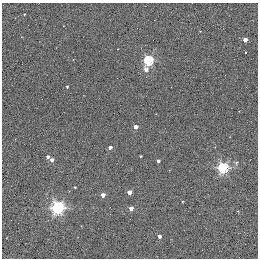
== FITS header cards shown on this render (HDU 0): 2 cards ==
NAXIS1  =                  256 / STANDARD FITS FORMAT
NAXIS2  =                  256 / STANDARD FITS FORMAT

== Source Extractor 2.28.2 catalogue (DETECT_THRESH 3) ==
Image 256 x 256 px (HDU 0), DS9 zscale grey, 1 PNG px = 1 image px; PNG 260 x 260 px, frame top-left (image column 1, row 256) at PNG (2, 3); no overlay
Background 0.237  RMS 4.9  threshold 14.6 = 3 sigma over >= 5 px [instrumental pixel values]
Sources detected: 21; all 21 listed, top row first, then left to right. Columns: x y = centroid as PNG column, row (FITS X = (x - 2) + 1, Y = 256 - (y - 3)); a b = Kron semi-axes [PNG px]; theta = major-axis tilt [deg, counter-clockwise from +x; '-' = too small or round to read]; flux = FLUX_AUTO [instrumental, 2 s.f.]
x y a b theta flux
24 14 2 2 - 220
245 40 3 3 - 2100
245 53 3 2 - 460
148 61 5 4 - 29000
146 69 6 5 - 1700
67 87 3 3 - 400
135 127 4 3 - 2800
110 147 3 3 - 1200
140 156 3 2 - 340
48 157 4 3 - 1000
51 160 4 4 - 1300
158 161 3 3 - 820
236 162 6 4 68 540
223 168 5 5 - 38000
75 187 3 2 - 290
129 192 4 4 - 2600
103 195 4 3 - 2600
58 208 6 5 - 61000
131 208 4 3 - 2600
238 211 2 2 - 210
159 236 3 3 - 1100

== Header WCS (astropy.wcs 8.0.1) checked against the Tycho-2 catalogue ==
Header WCS as astropy/WCSLIB reads it (applying the file's SIP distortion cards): RA---TAN-SIP/DEC--TAN-SIP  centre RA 20:00:38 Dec +22:42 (300.16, +22.70 deg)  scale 1.22 arcsec/px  FOV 5.2' x 5.2'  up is +79 deg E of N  parity normal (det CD < 0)
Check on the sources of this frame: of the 21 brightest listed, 3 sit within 1.5 arcsec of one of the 5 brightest Tycho-2 stars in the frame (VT <= 11.35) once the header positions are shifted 0.45 arcsec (0.39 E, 0.23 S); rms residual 0.43 arcsec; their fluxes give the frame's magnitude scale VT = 19.62 - 2.5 log10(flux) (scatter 0.17 mag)
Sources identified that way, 3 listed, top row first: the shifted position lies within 1.5 arcsec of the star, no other Tycho-2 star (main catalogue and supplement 1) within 3.0 arcsec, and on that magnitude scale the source's flux lands within +1.5 / -3 mag of the star's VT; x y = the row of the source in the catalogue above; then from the Tycho-2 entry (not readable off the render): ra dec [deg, ICRS J2000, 3 dp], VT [Tycho-2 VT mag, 2 dp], TYC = Tycho-2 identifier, HIP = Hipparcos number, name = IAU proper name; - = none
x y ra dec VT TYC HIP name
135 127 300.159 +22.702 11.00 2141-1346-1 - -
75 187 300.142 +22.678 11.35 2141-1182-1 - -
103 195 300.137 +22.687 11.25 2141-1124-1 - -